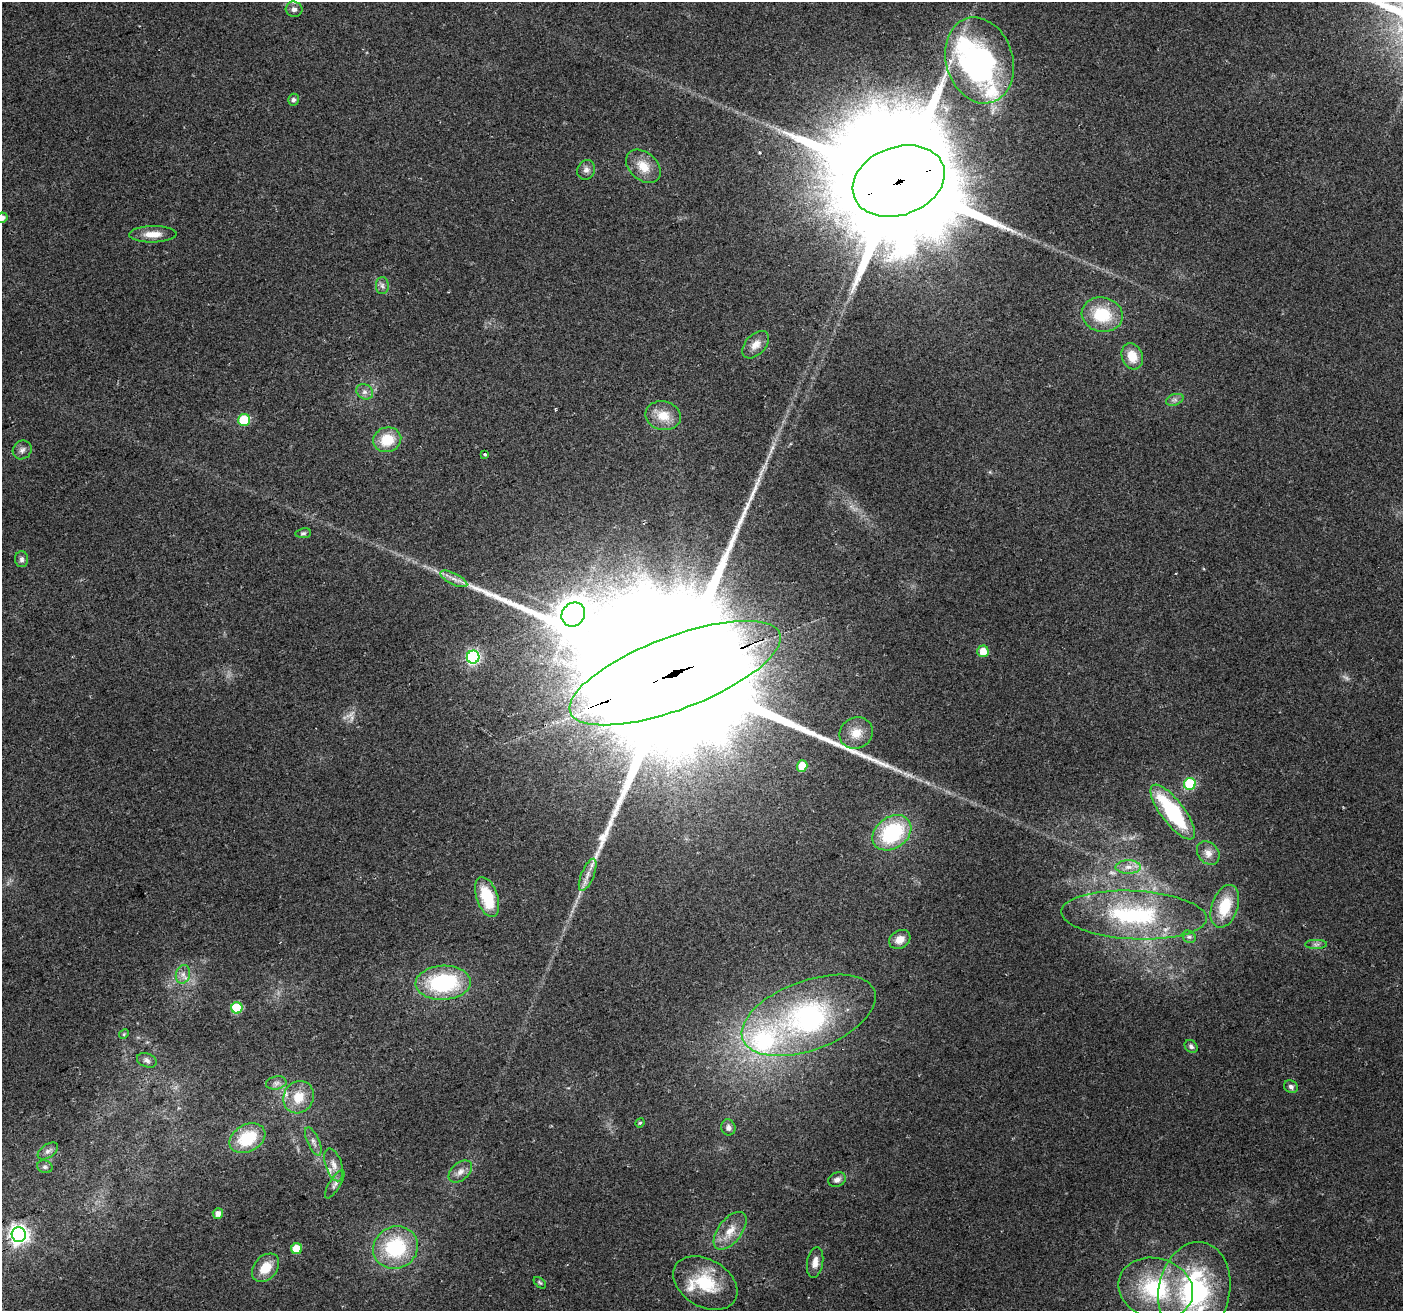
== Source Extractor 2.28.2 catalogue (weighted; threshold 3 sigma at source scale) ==
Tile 7 of 4 x 4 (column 3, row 2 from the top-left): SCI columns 2836-4236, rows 2771-4079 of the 5668 x 5486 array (HDU 1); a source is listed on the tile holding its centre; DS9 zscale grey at full resolution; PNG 1405 x 1313 px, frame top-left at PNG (2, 2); each listed source drawn as its Kron ellipse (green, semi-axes under 4 px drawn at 4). Shown black and unused: <1% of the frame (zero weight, under 2 of 3 exposures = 2% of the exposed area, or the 3 px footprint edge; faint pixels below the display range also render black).
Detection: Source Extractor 2.28.2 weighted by HDU 2 'WHT'; one run over the whole footprint, this tile lists its part. Background 0.0543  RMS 0.011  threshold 0.0493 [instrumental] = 3 sigma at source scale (4.5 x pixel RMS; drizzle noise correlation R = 1.50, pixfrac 1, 0.0396/0.0396 arcsec/px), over >= 5 px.
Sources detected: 81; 2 too faint to see at this stretch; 2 inside a brighter object's white glare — neither listed nor drawn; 6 inside a brighter listed object's ellipse — not listed separately; the other 71 listed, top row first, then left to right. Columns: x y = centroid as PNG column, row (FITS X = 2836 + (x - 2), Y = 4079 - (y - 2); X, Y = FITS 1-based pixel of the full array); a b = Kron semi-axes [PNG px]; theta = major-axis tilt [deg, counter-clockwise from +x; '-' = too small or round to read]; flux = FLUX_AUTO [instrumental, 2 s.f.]
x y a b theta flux
294 9 8 7 - 4.4
979 60 44 33 -73 240
293 100 6 5 - 3.1
643 166 20 14 -42 19
586 170 10 8 67 5.3
899 181 47 34 20 51000
2 218 5 5 - 6.8
153 234 23 8 1 14
382 286 8 6 -88 3.8
1102 315 20 17 -11 45
756 345 16 10 46 10
1132 356 13 10 -70 18
365 392 9 7 -31 4.5
1175 400 9 5 19 3.3
663 416 18 14 -11 20
244 420 6 6 - 61
387 440 14 12 15 28
22 450 10 9 - 4.6
485 454 4 3 - 3.5
303 533 8 5 7 2
22 559 8 6 -89 3.4
454 579 15 5 -27 6.3
573 615 13 11 50 2100
983 651 6 5 - 12
473 657 6 6 - 200
675 673 112 36 21 150000
856 733 17 15 33 16
802 766 6 5 - 17
1190 784 6 6 - 76
1173 812 33 11 -52 99
892 833 21 15 36 89
1208 853 13 10 -49 8.3
1128 867 12 7 1 7.5
588 875 17 6 68 8.3
487 897 21 10 -71 44
1225 906 22 13 71 36
1134 915 73 24 -3 120
1189 937 7 6 - 2.8
900 939 11 9 31 10
1316 944 11 4 0 3.2
183 974 9 7 75 5.5
443 983 28 17 3 100
237 1008 5 5 - 63
809 1015 70 34 20 210
124 1034 5 4 - 1.2
1191 1046 7 5 -45 3.1
147 1060 10 7 -20 4
276 1083 10 6 10 4.4
1291 1087 7 6 - 3.3
299 1097 16 15 - 22
640 1123 5 4 - 1.3
728 1127 8 7 - 4.1
247 1138 19 13 28 44
313 1142 15 6 -67 5.1
48 1151 11 6 35 3.9
334 1165 17 8 -72 8.6
45 1167 8 6 -22 2.8
460 1172 13 8 41 7.5
837 1180 9 7 21 5
335 1184 16 5 59 4.2
218 1214 5 5 - 6.2
730 1231 22 11 53 17
19 1235 7 7 - 490
396 1248 23 21 28 78
297 1249 5 5 - 23
815 1262 15 8 81 8.9
266 1268 16 11 48 20
540 1283 7 4 -41 1.6
705 1283 34 23 -30 52
1156 1288 38 30 -15 100
1194 1290 48 35 79 170
Overlapping masked pixels (flux is a lower limit): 3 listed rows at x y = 899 181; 675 673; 19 1235
Isophote crosses this tile's border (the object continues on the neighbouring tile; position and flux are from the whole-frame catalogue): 2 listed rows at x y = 2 218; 1194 1290